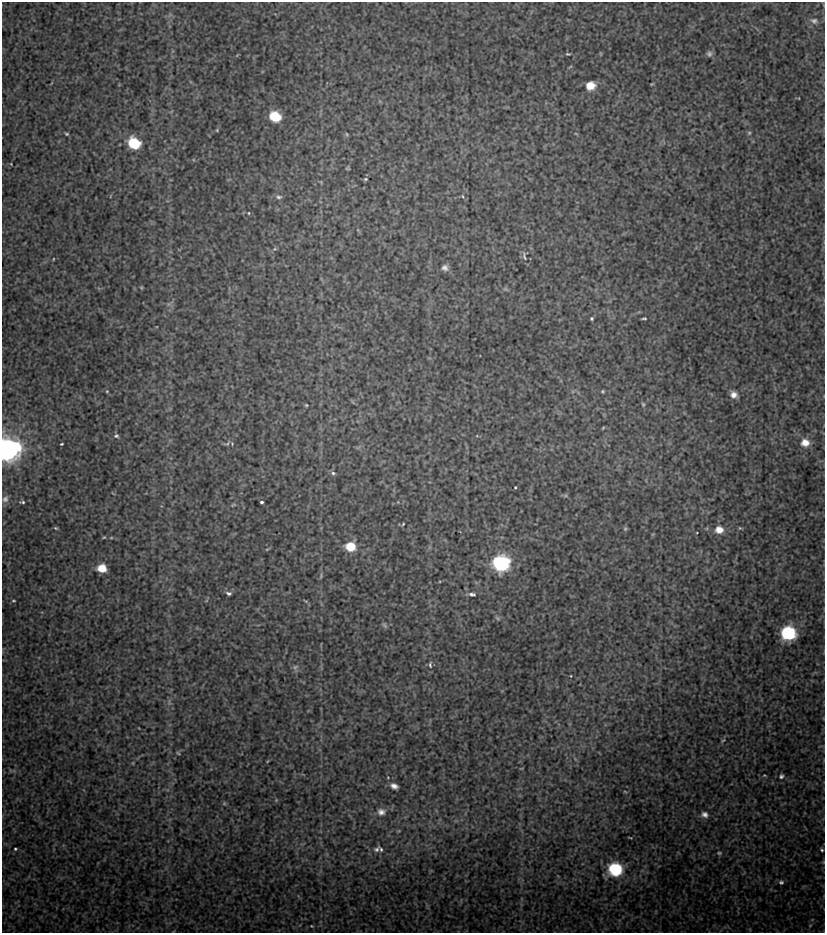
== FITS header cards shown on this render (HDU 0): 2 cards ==
NAXIS1  =                  823 / Axis length
NAXIS2  =                  931 / Axis length

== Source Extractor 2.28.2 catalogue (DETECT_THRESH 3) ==
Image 823 x 931 px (HDU 0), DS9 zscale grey, 1 PNG px = 1 image px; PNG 827 x 935 px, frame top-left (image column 1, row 931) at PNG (2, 2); no overlay
Background 37.5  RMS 1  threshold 3.13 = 3 sigma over >= 5 px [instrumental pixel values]
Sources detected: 81; all 81 listed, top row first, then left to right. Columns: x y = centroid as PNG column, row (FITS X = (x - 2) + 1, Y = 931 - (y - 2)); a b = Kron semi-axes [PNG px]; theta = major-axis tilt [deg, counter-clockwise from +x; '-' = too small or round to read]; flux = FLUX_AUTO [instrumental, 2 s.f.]
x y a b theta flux
814 21 10 8 -21 320
568 54 5 3 - 78
709 54 7 7 - 210
570 67 6 3 20 61
652 84 5 3 - 68
590 86 9 8 - 990
275 116 9 7 -25 2500
217 130 4 3 - 68
749 133 5 5 - 110
67 134 5 4 - 89
347 134 5 3 - 74
576 134 6 3 -19 66
134 143 9 8 - 3300
11 164 4 2 - 40
347 168 4 3 - 87
366 179 5 3 - 82
462 196 5 3 - 63
279 197 8 5 5 180
249 213 4 4 - 64
275 249 5 3 - 68
524 256 15 6 -72 240
53 259 4 2 - 49
445 268 8 8 - 280
141 287 6 3 -19 65
505 289 7 4 17 120
591 318 3 3 - 96
644 318 5 2 - 98
107 391 4 4 - 69
603 391 5 4 - 84
734 395 9 7 -37 450
643 404 5 4 - 90
306 405 4 3 - 70
603 428 5 3 - 67
116 436 7 6 - 160
805 443 10 9 - 690
62 444 3 2 - 77
227 444 10 5 19 180
8 449 10 9 - 63000
333 473 6 5 - 160
515 487 3 2 - 70
5 499 10 8 58 300
22 502 8 4 3 140
262 502 3 3 - 150
233 505 7 3 36 100
403 524 4 3 - 78
56 528 5 4 - 88
625 529 6 5 - 110
719 530 10 9 - 700
104 537 4 4 - 66
111 538 5 3 - 65
350 546 10 9 - 1500
267 549 6 3 18 65
501 563 10 9 - 13000
102 568 8 7 - 1100
321 576 9 3 78 97
229 593 7 5 -17 170
472 594 9 5 -8 230
13 601 4 2 - 70
497 618 8 5 -28 130
385 625 9 5 -49 140
788 633 9 8 - 8500
430 665 10 5 -90 170
295 667 9 7 35 210
571 676 3 2 - 45
723 740 6 3 36 69
178 753 6 3 -44 74
781 776 6 5 - 130
394 786 8 6 -23 350
625 792 5 3 - 67
224 803 6 4 -46 83
381 812 11 9 -2 400
705 814 8 7 - 290
630 837 4 2 - 51
15 849 3 2 - 83
377 849 9 6 53 200
381 849 7 4 -57 120
822 850 4 3 - 90
719 853 5 4 - 99
615 869 9 8 - 6700
781 882 6 5 - 140
312 926 4 4 - 61
At the frame edge (FLAGS 8, measured only in part): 1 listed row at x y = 8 449